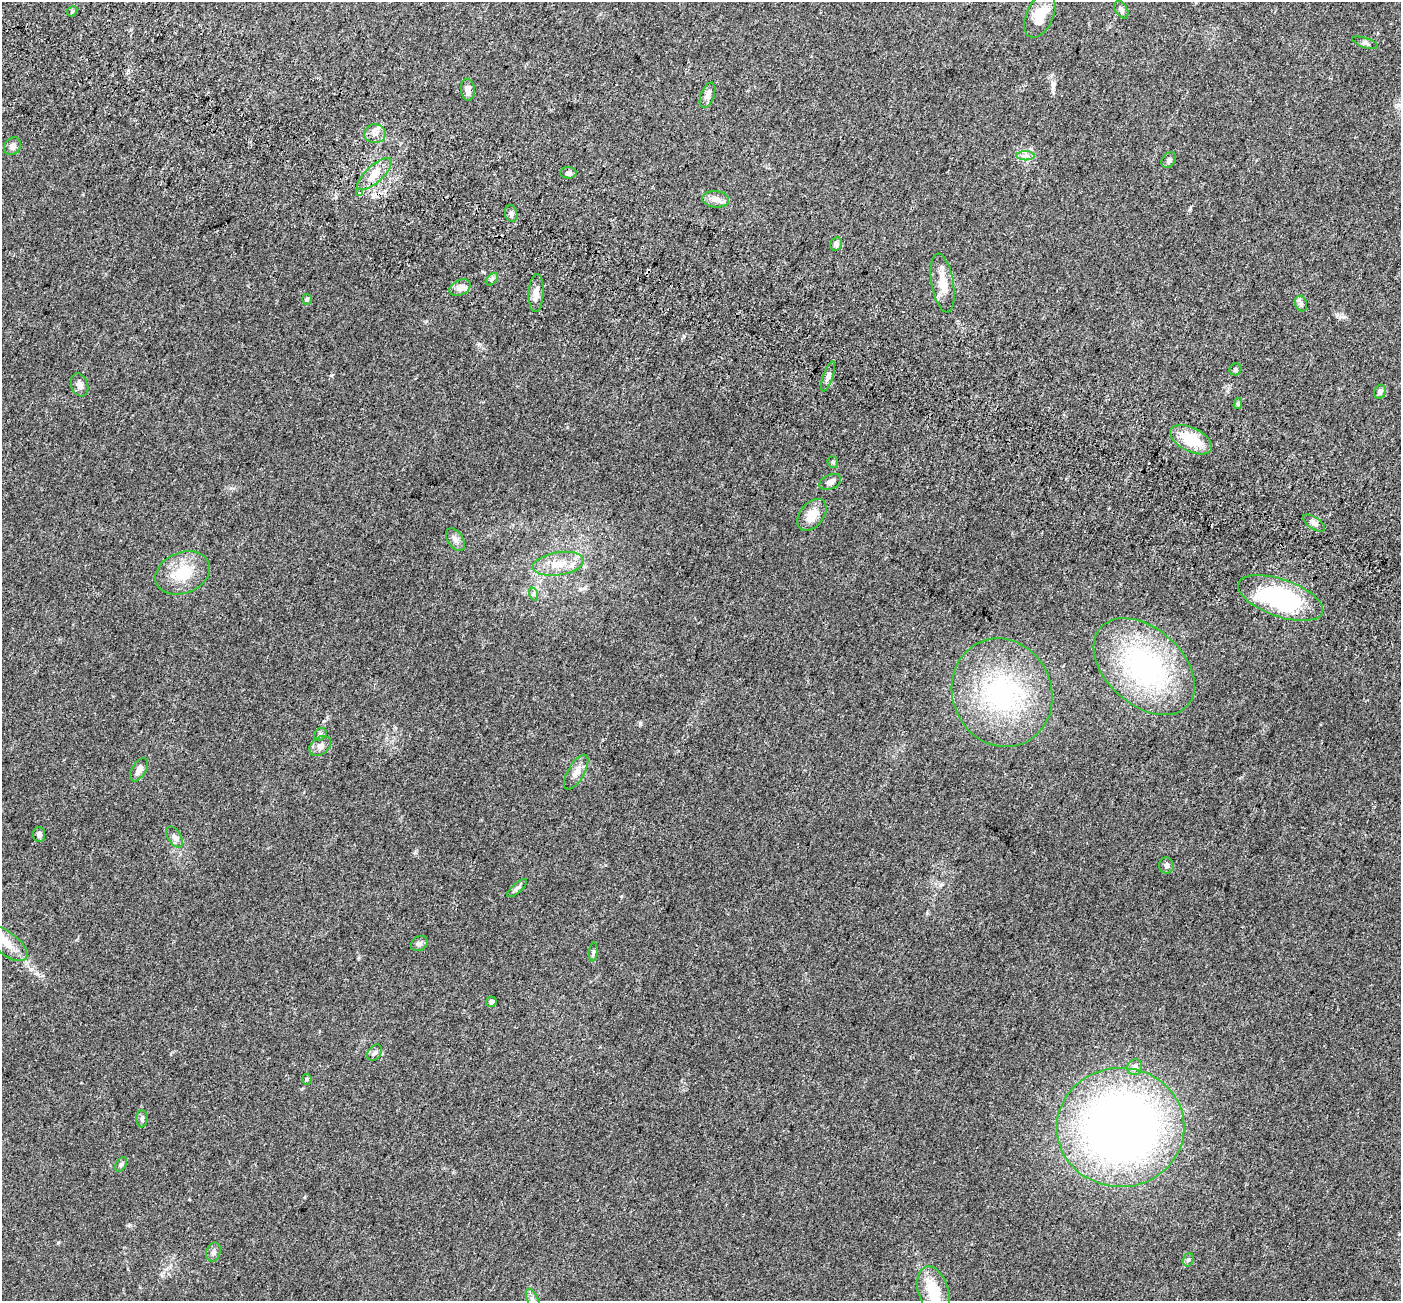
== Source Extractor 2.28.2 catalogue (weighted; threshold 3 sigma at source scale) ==
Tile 11 of 4 x 4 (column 3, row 3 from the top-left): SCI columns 2896-4294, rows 1688-2986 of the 5784 x 5909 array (HDU 1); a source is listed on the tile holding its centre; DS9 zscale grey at full resolution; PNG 1403 x 1303 px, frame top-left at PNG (2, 2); each listed source drawn as its Kron ellipse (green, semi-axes under 4 px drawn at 4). Shown black and unused: <1% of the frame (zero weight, under 3 of 5 exposures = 6% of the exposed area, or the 3 px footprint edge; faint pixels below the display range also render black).
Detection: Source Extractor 2.28.2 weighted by HDU 2 'WHT'; one run over the whole footprint, this tile lists its part. Background 0.0306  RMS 0.0029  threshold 0.0129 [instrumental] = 3 sigma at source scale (4.5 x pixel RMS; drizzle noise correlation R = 1.50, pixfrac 1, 0.0396/0.0396 arcsec/px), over >= 5 px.
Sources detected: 62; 1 inside a brighter listed object's ellipse — not listed separately; the other 61 listed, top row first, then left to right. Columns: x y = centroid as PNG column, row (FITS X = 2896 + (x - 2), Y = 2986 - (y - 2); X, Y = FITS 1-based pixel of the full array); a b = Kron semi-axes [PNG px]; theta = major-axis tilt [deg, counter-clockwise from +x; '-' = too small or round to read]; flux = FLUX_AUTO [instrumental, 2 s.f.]
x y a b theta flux
1121 10 9 6 -59 0.82
72 11 6 4 49 0.37
1040 15 24 13 66 5.9
1365 43 13 5 -18 0.71
468 90 11 7 -83 1.5
708 95 13 6 69 1.6
375 134 11 9 -2 1.6
13 146 9 7 51 1.3
1025 156 9 4 0 0.94
1169 160 8 6 52 0.76
568 173 8 5 2 0.92
375 174 22 8 42 3.6
359 193 4 3 - 2.4
716 199 13 8 -6 1.8
511 213 8 6 -75 0.79
836 244 7 5 62 1.1
492 279 7 4 45 0.58
942 283 30 11 -80 4.7
460 288 11 7 26 1.3
536 293 19 7 87 2.2
307 299 5 4 - 0.4
1301 304 8 6 -71 0.69
1235 369 6 5 - 0.57
828 376 16 4 70 1.1
79 385 12 8 -70 1.5
1380 392 7 5 60 1.2
1238 403 5 4 - 0.41
1191 440 22 11 -27 9
833 462 6 5 - 0.39
830 482 11 7 25 1.2
812 515 18 11 51 4.1
1314 523 13 6 -34 1
455 540 12 7 -56 1.4
558 564 26 11 9 5.3
183 573 28 20 22 8.6
534 594 7 4 -72 0.48
1281 598 44 18 -19 35
1144 667 58 38 -42 49
1002 693 55 49 -67 38
320 734 7 5 45 0.53
320 746 12 8 38 1.5
139 770 13 7 58 1.8
576 772 19 8 60 2.1
39 835 7 6 - 0.83
174 837 11 6 -58 1
1166 865 8 7 - 0.83
517 888 13 5 42 0.8
7 944 24 11 -38 4.3
419 944 9 7 31 1
593 952 9 3 86 0.43
491 1002 5 5 - 0.81
375 1053 9 6 55 0.82
1135 1067 8 7 - 1.1
307 1079 5 5 - 0.37
142 1119 8 5 89 0.65
1121 1127 64 59 0 210
121 1165 8 5 62 0.55
213 1252 10 7 76 0.93
1188 1260 7 5 71 0.53
933 1291 26 15 -73 9.1
533 1300 12 5 -66 1.4
Isophote crosses this tile's border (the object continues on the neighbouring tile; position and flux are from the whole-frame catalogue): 2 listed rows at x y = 7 944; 533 1300
Unlisted compact peaks at least as high as the median listed source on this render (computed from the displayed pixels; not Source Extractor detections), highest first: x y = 640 723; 331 375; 129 1225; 1053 87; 479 344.